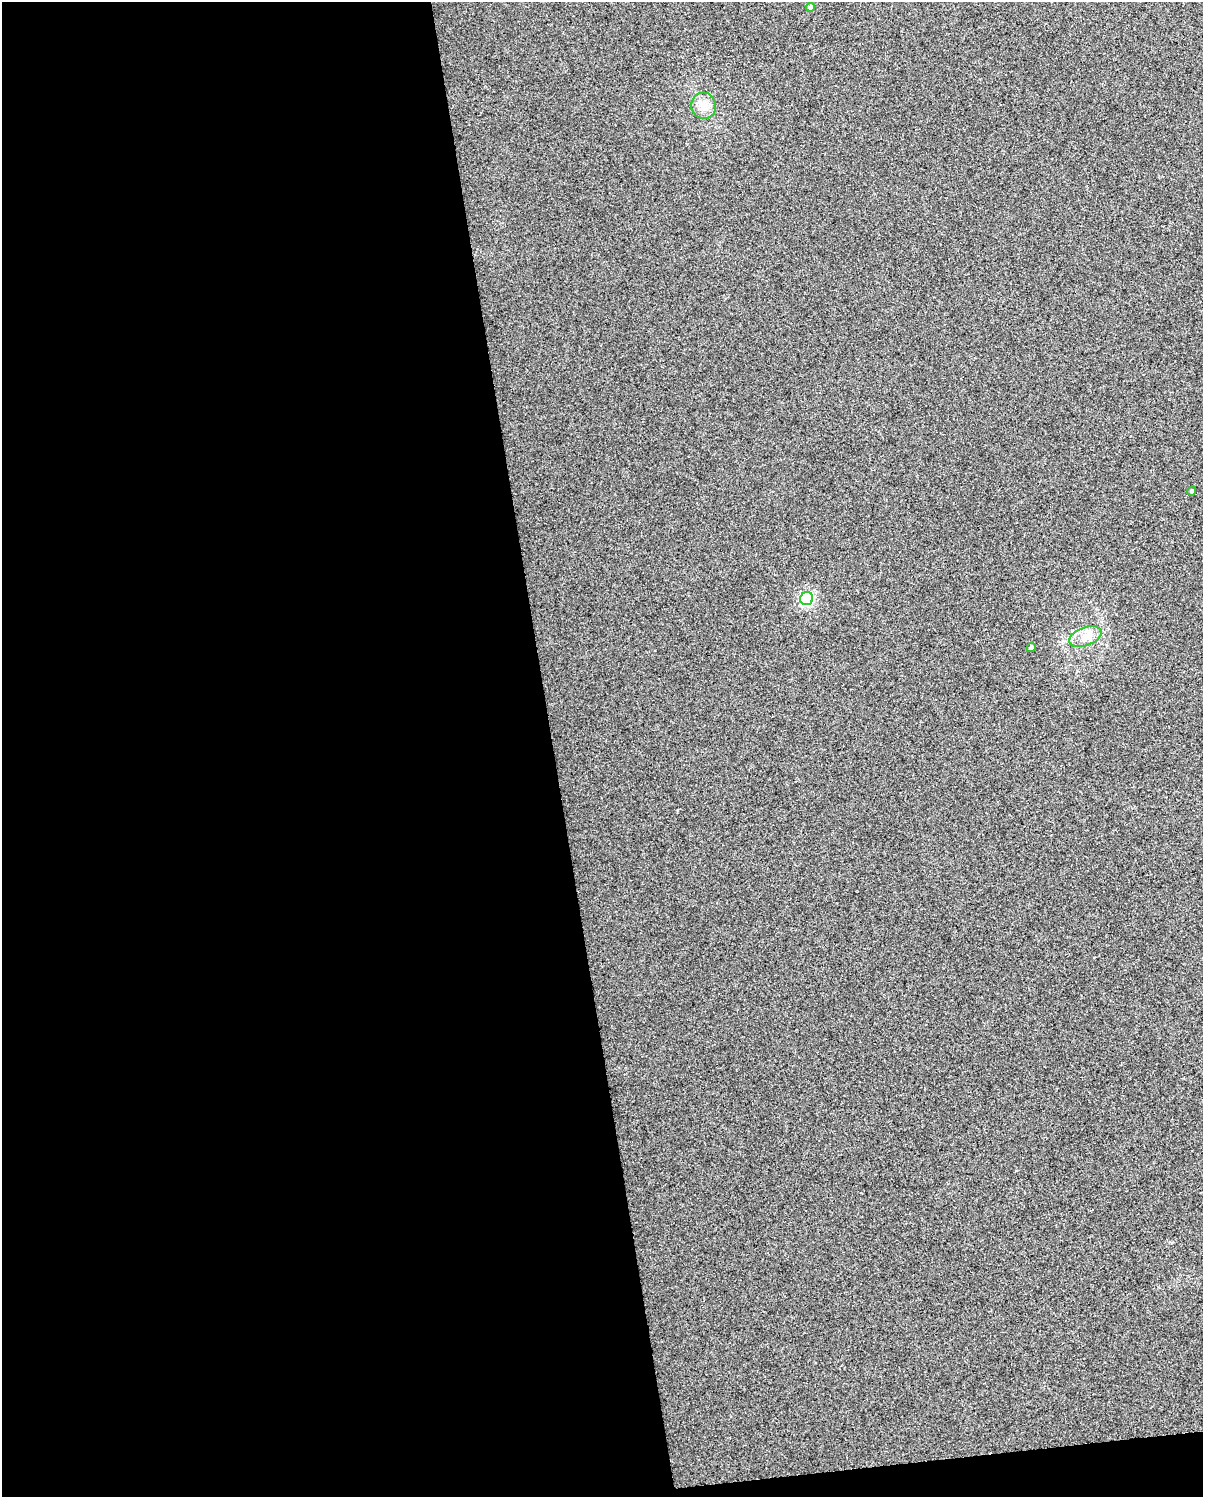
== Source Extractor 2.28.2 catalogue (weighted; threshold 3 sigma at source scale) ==
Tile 9 of 4 x 3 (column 1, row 3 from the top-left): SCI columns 1-1201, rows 21-1515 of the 4804 x 4570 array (HDU 1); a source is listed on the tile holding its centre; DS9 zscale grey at full resolution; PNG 1205 x 1499 px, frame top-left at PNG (2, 2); each listed source drawn as its Kron ellipse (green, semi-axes under 4 px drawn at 4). Shown black and unused: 47% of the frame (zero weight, under 3 of 5 exposures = <1% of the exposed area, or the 3 px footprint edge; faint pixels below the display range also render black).
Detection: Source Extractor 2.28.2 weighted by HDU 2 'WHT'; one run over the whole footprint, this tile lists its part. Background 0.0255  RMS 0.035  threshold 0.156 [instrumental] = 3 sigma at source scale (4.5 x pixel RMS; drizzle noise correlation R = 1.50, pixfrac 1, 0.0396/0.0396 arcsec/px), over >= 5 px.
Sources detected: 6; all 6 listed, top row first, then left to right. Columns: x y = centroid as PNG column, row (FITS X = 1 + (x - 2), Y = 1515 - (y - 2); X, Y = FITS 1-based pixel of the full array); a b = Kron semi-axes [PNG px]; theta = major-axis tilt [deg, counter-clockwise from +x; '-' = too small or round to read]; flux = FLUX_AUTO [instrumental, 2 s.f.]
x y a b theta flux
810 7 4 4 - 7.8
704 106 13 12 - 43
1192 491 5 3 - 4.6
807 599 6 6 - 600
1085 637 17 9 21 41
1031 648 4 4 - 8